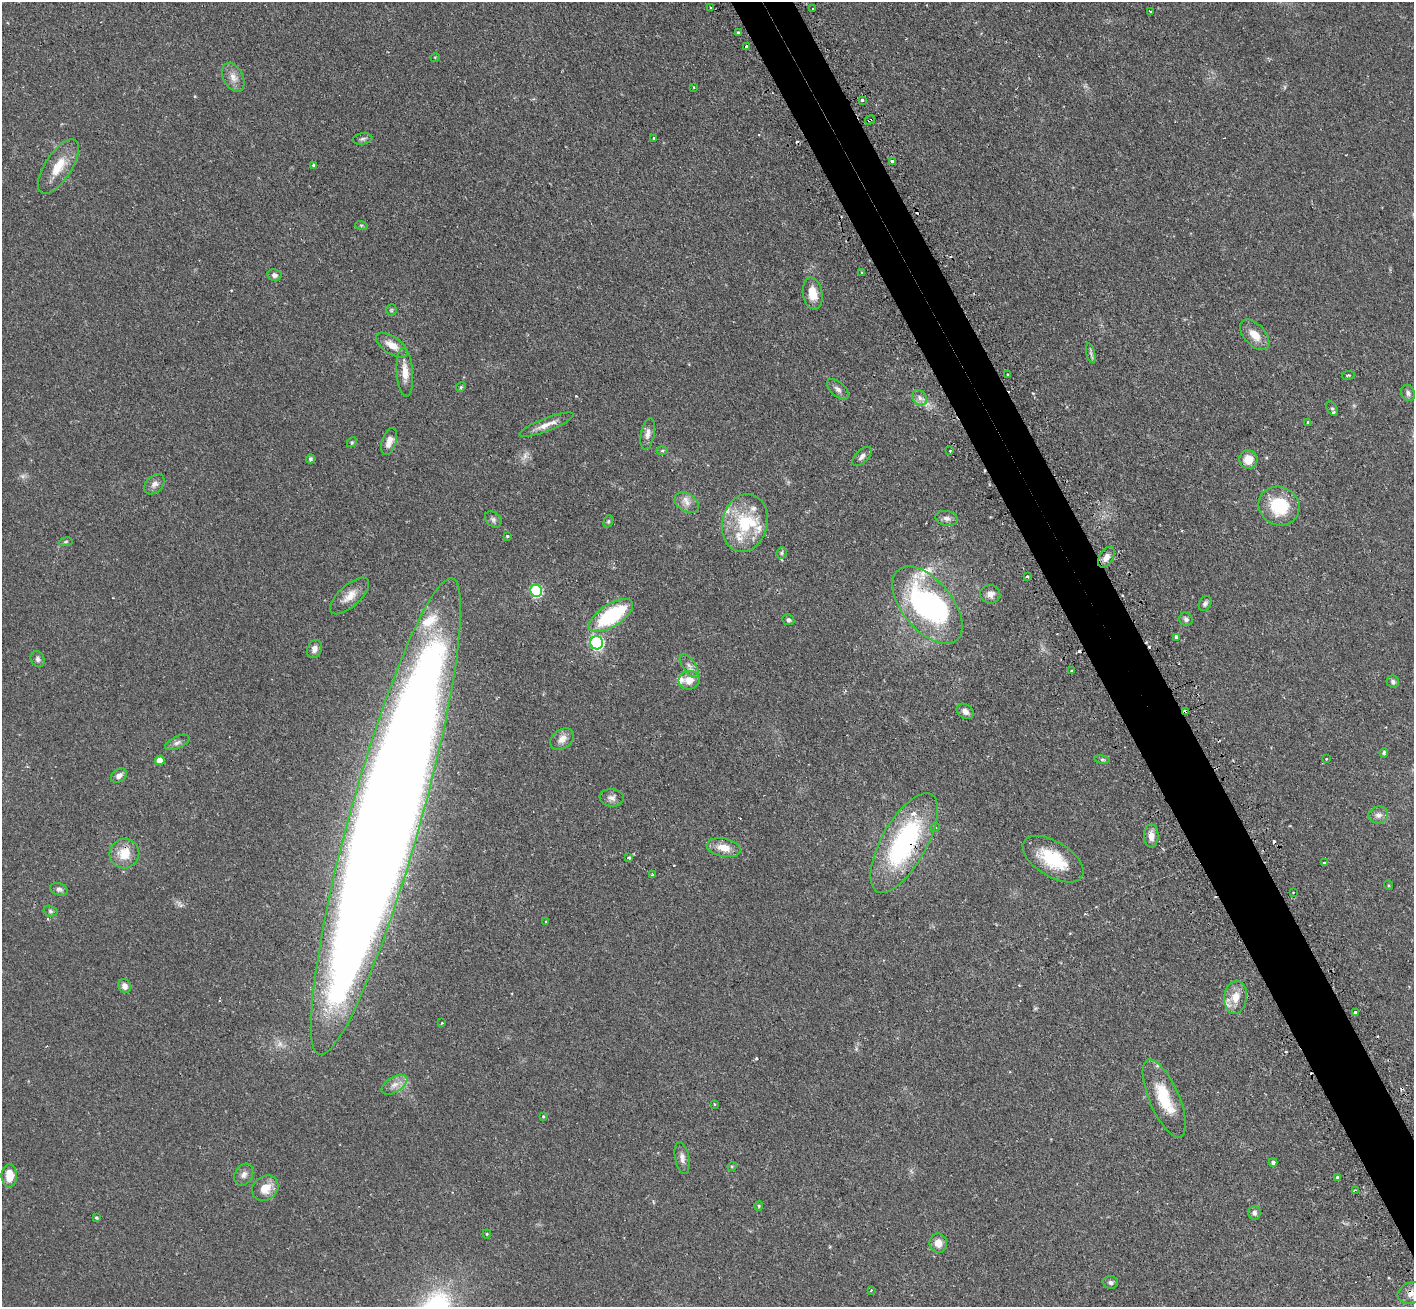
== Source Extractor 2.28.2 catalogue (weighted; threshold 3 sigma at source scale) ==
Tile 6 of 4 x 4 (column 2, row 2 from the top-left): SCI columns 1455-2866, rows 2793-4097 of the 5734 x 5719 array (HDU 1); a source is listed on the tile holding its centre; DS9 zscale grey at full resolution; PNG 1416 x 1309 px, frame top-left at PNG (2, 2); each listed source drawn as its Kron ellipse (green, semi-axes under 4 px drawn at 4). Shown black and unused: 4% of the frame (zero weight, under 2 of 3 exposures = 4% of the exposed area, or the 3 px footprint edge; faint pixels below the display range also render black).
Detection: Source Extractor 2.28.2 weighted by HDU 2 'WHT'; one run over the whole footprint, this tile lists its part. Background 0.12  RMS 0.0059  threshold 0.0263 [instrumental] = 3 sigma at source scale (4.5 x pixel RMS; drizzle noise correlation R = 1.50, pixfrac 1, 0.05/0.05 arcsec/px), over >= 5 px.
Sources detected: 141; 2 too faint to see at this stretch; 1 inside a brighter object's white glare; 11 cosmic-ray / hot-pixel residue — neither listed nor drawn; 8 inside a brighter listed object's ellipse — not listed separately; the other 119 listed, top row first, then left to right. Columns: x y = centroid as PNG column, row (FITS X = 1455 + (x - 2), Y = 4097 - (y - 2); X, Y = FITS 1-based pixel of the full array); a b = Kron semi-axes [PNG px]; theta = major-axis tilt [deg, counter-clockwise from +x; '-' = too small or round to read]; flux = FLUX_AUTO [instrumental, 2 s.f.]
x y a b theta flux
711 8 3 2 - 1.4
813 8 3 2 - 0.62
1150 11 3 2 - 0.74
738 32 3 3 - 1.3
746 46 3 3 - 1.1
435 57 5 3 - 0.41
233 77 15 10 -63 4.5
694 87 3 2 - 0.4
862 100 3 3 - 1.9
870 120 5 3 - 0.64
654 138 3 2 - 0.78
363 139 10 5 9 1.4
892 161 3 3 - 1.4
314 165 4 3 - 0.81
58 166 31 13 57 13
361 225 6 4 -17 0.71
862 272 3 3 - 0.62
274 275 7 6 - 2
813 293 16 9 -80 8.7
391 310 5 5 - 0.79
1255 335 18 10 -47 7.1
392 345 18 8 -33 6.1
1091 353 10 4 -77 1.4
405 372 24 8 -86 6.9
1008 375 3 2 - 0.89
1348 375 6 3 9 0.68
461 387 5 4 - 0.72
838 389 13 7 -43 2.4
1408 393 8 6 -67 1.8
919 398 8 6 -49 2.6
1332 409 8 5 -59 1.4
1308 422 4 3 - 0.76
546 425 29 6 21 5.5
648 434 16 7 79 3.6
352 442 5 4 - 0.77
389 442 14 7 72 5.1
662 451 6 4 1 0.79
950 451 3 2 - 0.72
862 456 12 6 45 2.4
310 459 4 4 - 1.2
1248 459 9 9 - 7.5
154 484 12 8 46 3
687 503 13 9 -32 4
1279 506 21 19 -28 26
947 518 11 7 -11 2.6
493 519 9 6 -43 1.5
608 521 6 4 69 0.89
745 523 29 22 77 30
507 536 3 3 - 0.8
66 542 7 3 9 0.68
782 553 6 5 - 0.94
1106 557 11 6 57 3.8
1027 577 3 3 - 2
536 591 6 6 - 53
990 594 10 9 - 3.3
350 596 24 10 42 7
1205 603 8 5 58 1.5
928 605 46 25 -50 110
611 616 25 11 33 52
1186 619 7 6 - 1.5
788 620 6 5 - 1.4
1176 637 3 3 - 9.2
597 643 6 6 - 79
314 649 9 7 66 2.7
38 659 8 6 -61 1.8
689 666 14 6 -55 2.8
1072 671 3 3 - 1.9
689 680 10 9 - 6.3
1393 682 6 6 - 1.4
965 711 9 7 -35 3.2
1185 712 4 3 - 5.7
562 739 13 9 37 4.6
177 743 13 6 24 2.2
1384 753 5 4 - 0.82
1327 759 3 2 - 1
160 760 5 4 - 5.9
1102 760 8 4 -8 0.87
119 776 9 6 35 2.6
612 798 12 8 -6 2.9
1378 815 10 8 16 2.8
386 817 247 35 74 2800
935 827 5 4 - 0.78
1151 836 11 7 -89 4.3
904 843 56 22 61 87
724 848 17 9 -10 7.2
124 854 15 14 - 11
629 858 3 3 - 2.7
1053 859 34 17 -32 24
1325 863 3 3 - 0.82
652 875 3 3 - 0.77
1388 885 5 3 - 0.51
59 889 9 6 -19 1.8
1293 892 2 2 - 0.49
50 911 7 5 -17 1.1
546 922 3 3 - 0.55
124 986 7 6 - 3.1
1235 997 16 11 82 8.2
1356 1012 3 3 - 4.7
442 1023 3 2 - 0.53
394 1085 14 7 32 4.4
1164 1098 42 15 -66 22
714 1104 3 3 - 0.65
543 1116 4 4 - 0.57
682 1158 16 7 -78 3
1273 1162 4 4 - 1.8
732 1166 4 3 - 0.55
244 1175 11 9 61 2.8
9 1176 12 7 89 8.1
1337 1177 3 3 - 0.64
265 1188 14 11 43 8.1
1355 1190 3 2 - 0.54
759 1206 5 4 - 0.74
1254 1213 7 6 - 1.6
97 1218 4 3 - 0.84
487 1234 4 4 - 0.59
938 1243 9 8 - 5.2
1110 1282 7 6 - 1.6
871 1290 3 3 - 0.52
1411 1293 14 10 16 4.9
Overlapping masked pixels (flux is a lower limit): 5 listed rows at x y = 870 120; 1185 712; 386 817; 904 843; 1411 1293
Isophote crosses this tile's border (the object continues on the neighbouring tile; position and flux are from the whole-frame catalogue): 1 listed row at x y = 1411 1293